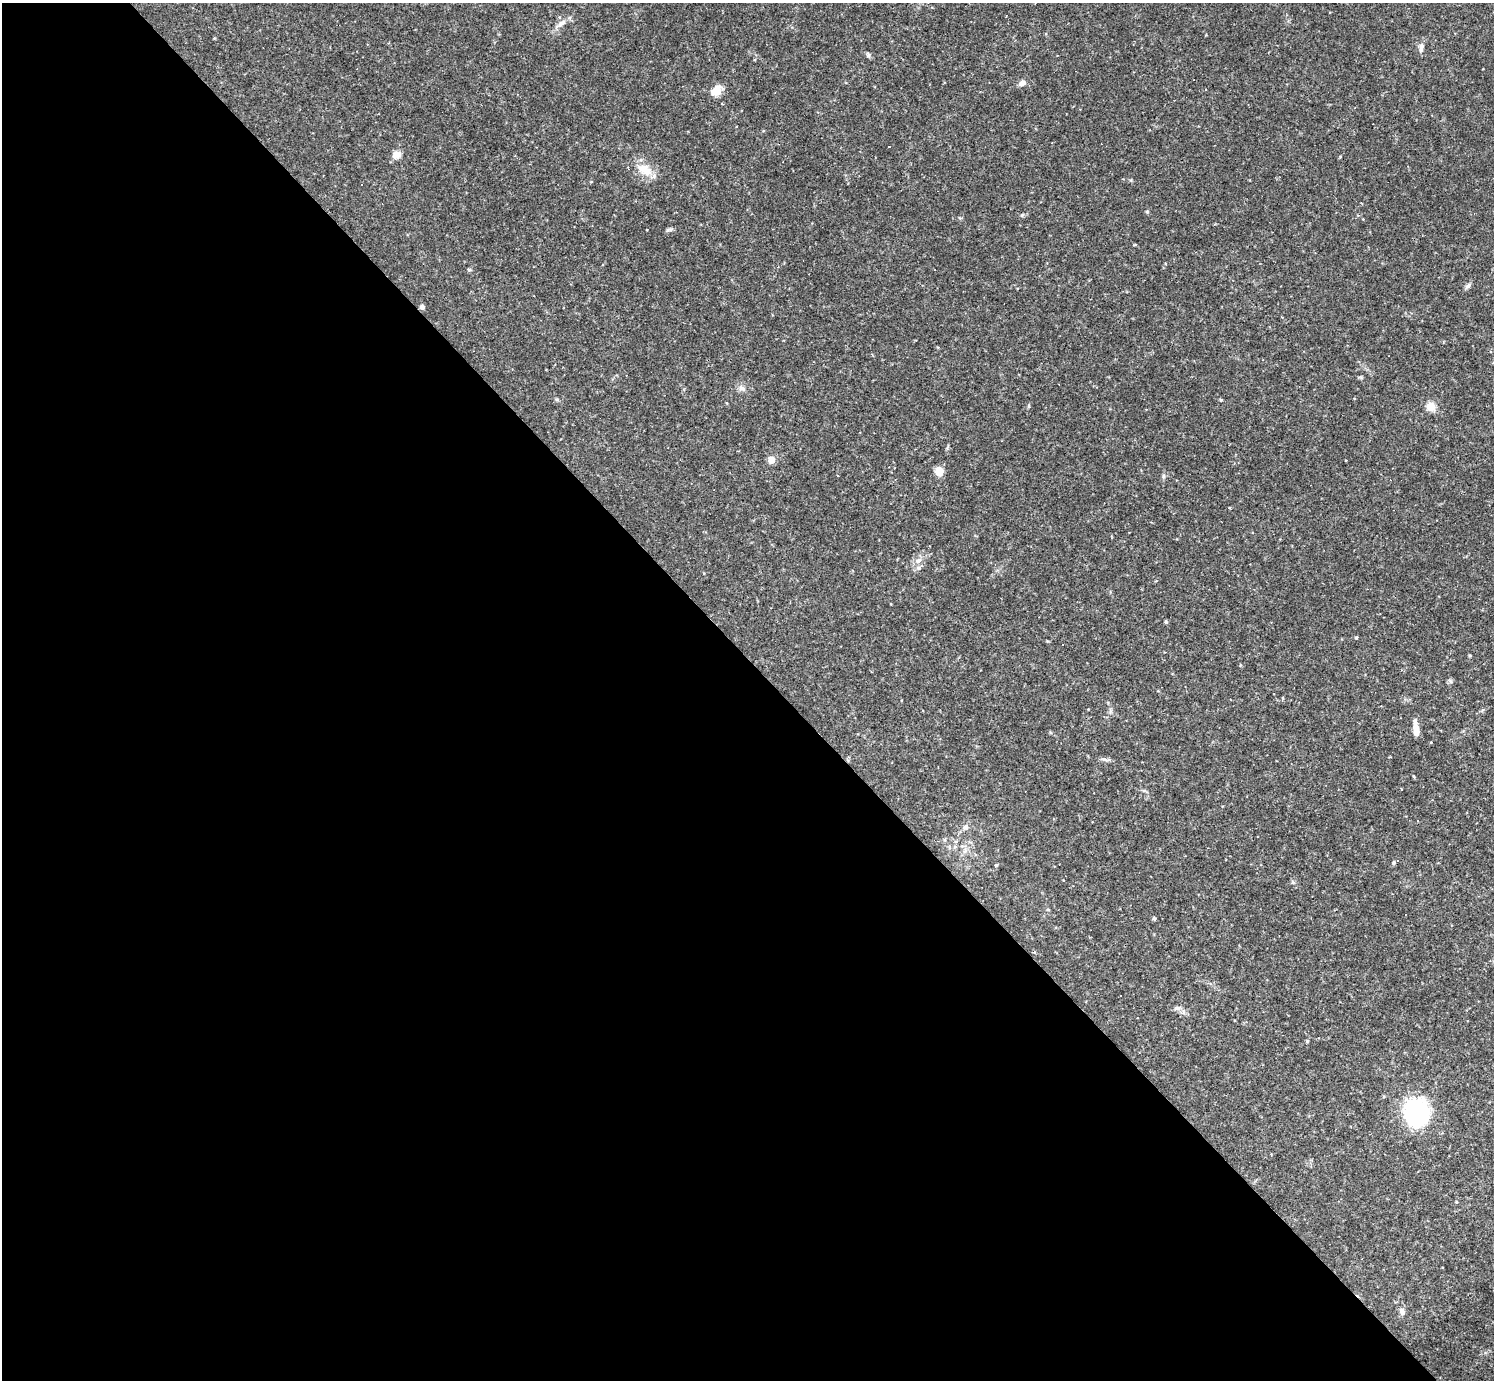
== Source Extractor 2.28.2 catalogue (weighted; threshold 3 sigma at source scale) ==
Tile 9 of 4 x 4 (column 1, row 3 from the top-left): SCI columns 5-1496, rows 1672-3049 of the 5974 x 5972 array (HDU 1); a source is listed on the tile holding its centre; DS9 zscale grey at full resolution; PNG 1496 x 1382 px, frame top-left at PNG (2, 3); no overlay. Shown black and unused: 52% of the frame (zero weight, under 2 of 3 exposures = <1% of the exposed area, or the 3 px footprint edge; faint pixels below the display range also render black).
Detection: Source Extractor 2.28.2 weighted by HDU 2 'WHT'; one run over the whole footprint, this tile lists its part. Background 0.0633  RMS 0.0061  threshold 0.0274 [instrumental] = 3 sigma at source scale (4.5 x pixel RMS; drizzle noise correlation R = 1.50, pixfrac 1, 0.05/0.05 arcsec/px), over >= 5 px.
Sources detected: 49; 6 cosmic-ray / hot-pixel residue — not listed; the other 43 listed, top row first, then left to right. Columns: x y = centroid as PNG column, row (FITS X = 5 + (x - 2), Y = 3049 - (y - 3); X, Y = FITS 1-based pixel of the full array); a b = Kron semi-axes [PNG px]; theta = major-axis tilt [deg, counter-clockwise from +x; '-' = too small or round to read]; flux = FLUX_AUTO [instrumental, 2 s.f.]
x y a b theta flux
562 23 14 7 41 3.9
1421 47 12 7 83 2.8
868 55 8 5 -63 1.1
1022 83 9 6 40 3.1
1206 89 3 3 - 2.2
716 91 13 10 52 6.3
396 155 11 10 - 3.9
644 169 23 12 -27 9.8
1147 212 5 4 - 0.77
1022 215 5 5 - 0.75
669 230 10 4 5 1.2
469 270 5 4 - 0.84
1468 286 11 5 44 1.6
422 307 5 5 - 2.2
1282 317 3 3 - 0.54
742 388 9 7 -28 2.7
557 400 6 4 -20 0.8
1221 400 4 4 - 0.78
1029 406 5 3 - 0.68
1431 406 5 5 - 26
771 460 5 5 - 7
939 471 6 5 - 15
1164 476 6 4 -90 1
918 560 11 7 30 3.1
1250 564 2 2 - 0.33
919 568 6 5 - 1.4
1166 622 5 4 - 0.69
1356 638 4 3 - 0.82
1450 681 6 4 -71 0.91
1416 728 18 6 -85 5.3
1414 776 4 3 - 0.55
1401 790 3 3 - 4.5
1418 821 3 2 - 0.48
965 827 8 6 40 1.8
1397 860 5 5 - 1.2
996 865 3 3 - 2
1063 880 2 2 - 0.55
1154 918 5 5 - 0.7
1120 996 3 2 - 0.41
1177 1008 10 6 6 2
1416 1113 14 12 -82 160
1456 1202 4 3 - 0.52
1402 1312 9 7 -76 2.5
Unlisted compact peaks at least as high as the median listed source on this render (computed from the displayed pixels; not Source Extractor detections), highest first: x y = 1307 1041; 1104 759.